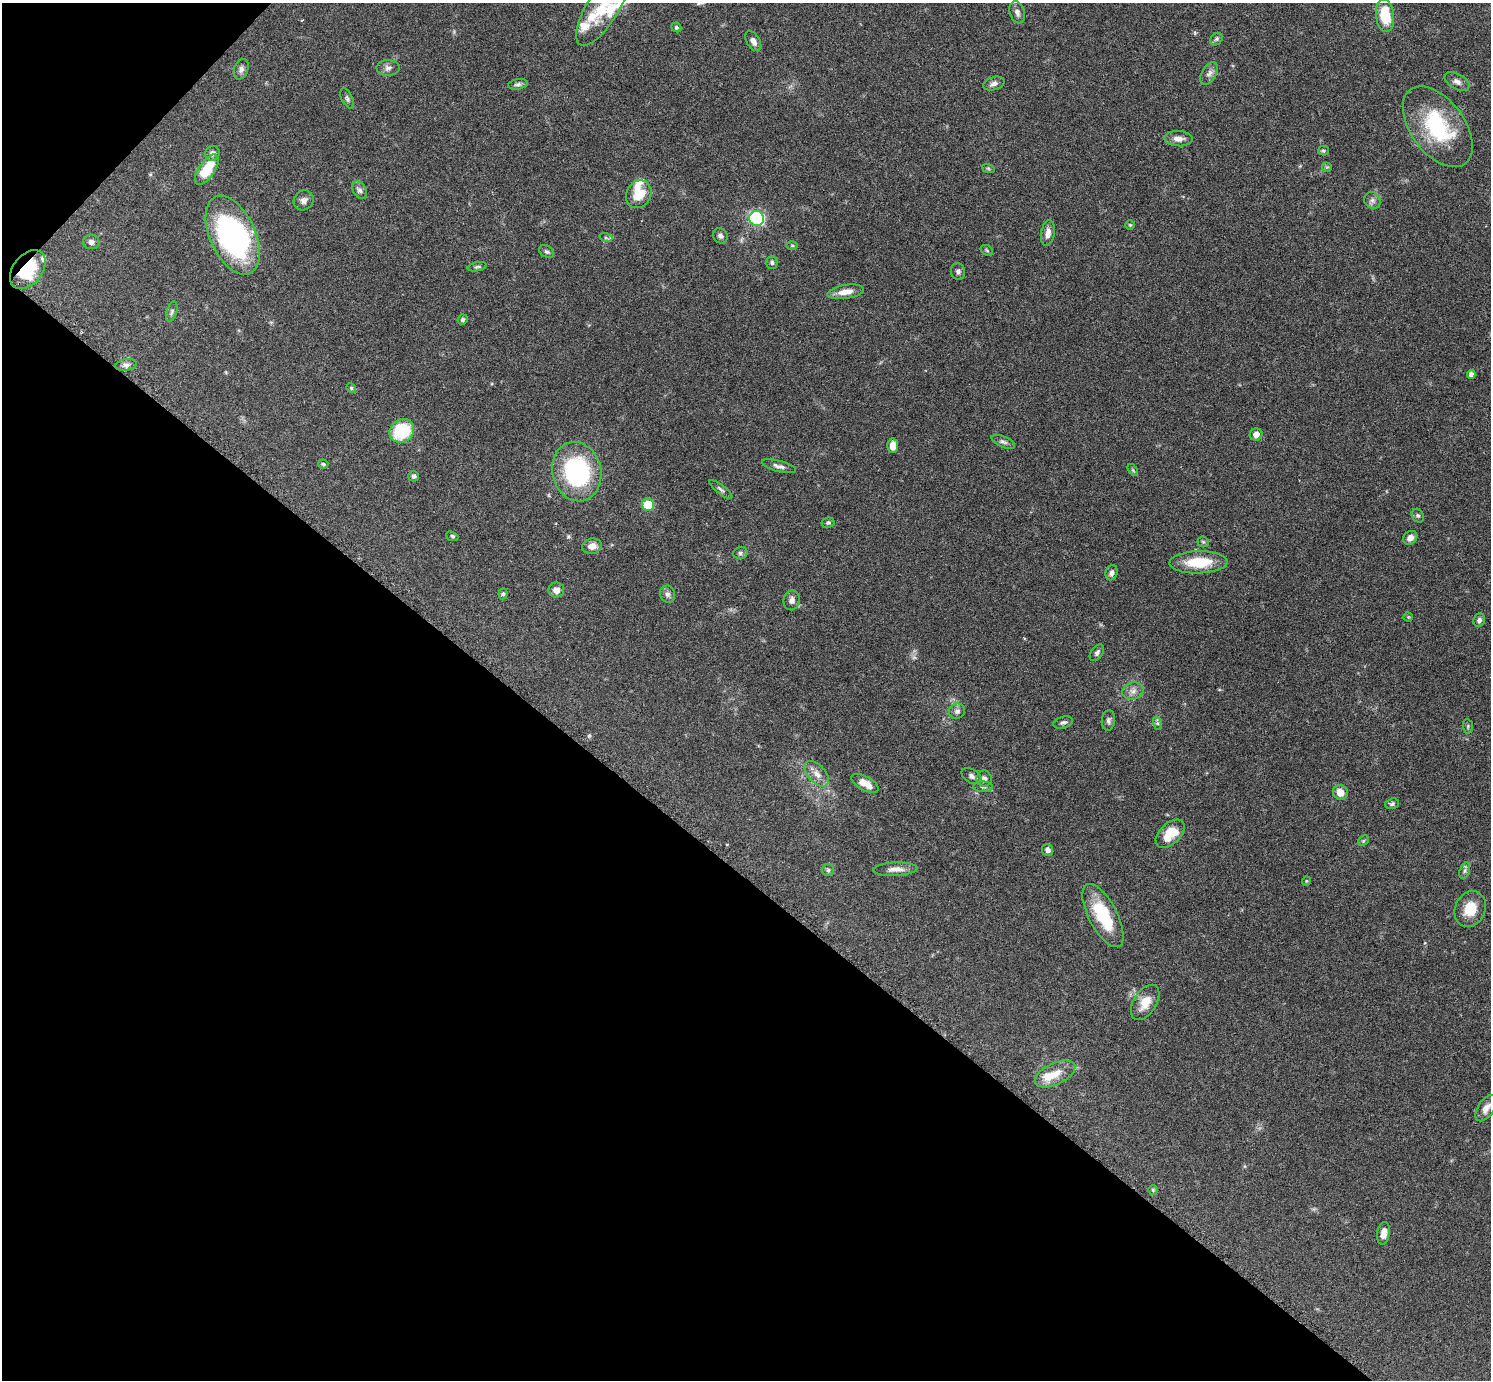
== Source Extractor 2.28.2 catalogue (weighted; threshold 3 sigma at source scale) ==
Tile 9 of 4 x 4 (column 1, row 3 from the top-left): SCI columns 20-1508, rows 1692-3069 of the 5992 x 5996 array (HDU 1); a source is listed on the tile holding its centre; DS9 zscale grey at full resolution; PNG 1493 x 1382 px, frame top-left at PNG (2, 3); each listed source drawn as its Kron ellipse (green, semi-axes under 4 px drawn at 4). Shown black and unused: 39% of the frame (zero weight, under 3 of 6 exposures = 2% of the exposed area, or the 3 px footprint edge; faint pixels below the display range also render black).
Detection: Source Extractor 2.28.2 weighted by HDU 2 'WHT'; one run over the whole footprint, this tile lists its part. Background 0.0705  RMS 0.0029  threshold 0.012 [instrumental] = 3 sigma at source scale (4.09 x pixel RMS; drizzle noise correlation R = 1.36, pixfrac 0.8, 0.05/0.05 arcsec/px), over >= 5 px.
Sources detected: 107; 1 too faint to see at this stretch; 1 inside a brighter object's white glare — neither listed nor drawn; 7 inside a brighter listed object's ellipse — not listed separately; the other 98 listed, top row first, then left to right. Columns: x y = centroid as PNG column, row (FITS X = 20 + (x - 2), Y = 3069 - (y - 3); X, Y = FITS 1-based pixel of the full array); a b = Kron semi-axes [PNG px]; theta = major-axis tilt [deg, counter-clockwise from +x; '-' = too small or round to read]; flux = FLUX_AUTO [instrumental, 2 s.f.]
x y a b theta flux
603 8 43 16 59 8.5
1017 12 11 7 -71 1.2
1385 15 17 9 -84 9
676 27 5 4 - 0.4
1216 39 7 5 46 0.6
753 41 11 6 -58 1.4
388 68 11 8 -2 1.1
241 69 10 7 71 1.1
1209 74 12 7 59 1.3
1457 82 14 7 -28 1.3
518 84 10 5 9 0.71
994 84 11 6 17 1.1
347 98 11 5 -63 0.66
1438 127 46 27 -54 23
1178 139 14 7 -3 1.9
1323 151 5 5 - 0.41
212 153 8 7 - 1.2
1327 167 5 5 - 0.36
988 168 6 4 -19 0.33
207 170 17 8 56 9.1
360 190 9 6 -57 0.95
639 194 14 12 59 6.6
304 200 10 9 - 1.3
1372 200 9 7 -45 1
757 218 7 7 - 37
1130 225 4 4 - 0.3
1048 233 13 6 81 1.8
233 235 42 23 -66 50
720 236 8 7 - 1
606 238 6 4 -18 0.43
91 242 8 7 - 1.1
792 245 6 4 -1 0.31
987 250 7 4 -32 0.44
547 252 8 5 -30 0.57
772 262 6 5 - 0.65
477 267 10 4 11 0.55
28 270 22 14 51 11
958 272 8 7 - 0.87
846 292 18 7 8 2.8
172 312 10 5 72 0.7
463 320 5 5 - 0.44
126 365 11 5 9 1
1471 374 4 4 - 1.2
351 388 5 4 - 0.31
402 431 13 11 39 13
1256 434 6 6 - 1.7
1003 442 12 5 -23 0.85
893 446 7 5 87 2.4
323 464 5 4 - 0.33
779 466 17 5 -15 1.2
1133 470 7 3 -54 0.35
577 472 30 24 -76 35
414 476 5 5 - 0.72
721 489 14 4 -37 0.71
648 505 6 6 - 9
1418 516 7 6 - 0.54
828 523 6 5 - 0.51
452 536 6 4 -22 0.53
1410 538 7 6 - 1.8
1203 542 5 5 - 0.41
592 546 10 7 13 2
740 553 7 5 15 0.67
1199 562 29 11 2 8.7
1112 573 8 6 72 0.93
556 590 8 7 - 1.8
503 594 5 4 - 0.43
668 594 8 7 - 1
792 600 10 8 81 1.3
1408 617 4 4 - 0.24
1479 620 7 5 68 0.85
1097 653 9 5 55 0.75
1133 691 11 8 20 1.6
957 711 8 7 - 1
1108 720 10 6 83 0.83
1063 722 10 6 15 0.78
1157 723 7 4 -71 0.47
1468 726 7 5 -84 0.42
817 774 15 8 -48 2.2
972 776 11 6 -30 1.1
984 779 8 7 - 1.2
865 783 15 7 -29 3.4
983 787 10 5 -1 0.7
1340 793 8 7 - 3.1
1392 804 7 5 20 0.51
1170 834 17 10 43 6.6
1363 841 6 4 46 0.36
1048 850 6 5 - 1.1
895 869 22 6 2 2.1
828 870 6 6 - 0.57
1465 871 8 5 71 0.63
1306 881 5 3 - 0.22
1470 909 18 15 64 5.6
1103 916 35 14 -62 13
1145 1002 20 11 58 4.3
1055 1074 22 11 25 4.1
1486 1108 15 8 57 1.9
1153 1190 5 5 - 0.35
1383 1233 11 6 82 1.9
Overlapping masked pixels (flux is a lower limit): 1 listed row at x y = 28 270
Isophote crosses this tile's border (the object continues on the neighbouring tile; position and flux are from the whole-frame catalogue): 1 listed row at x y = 603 8